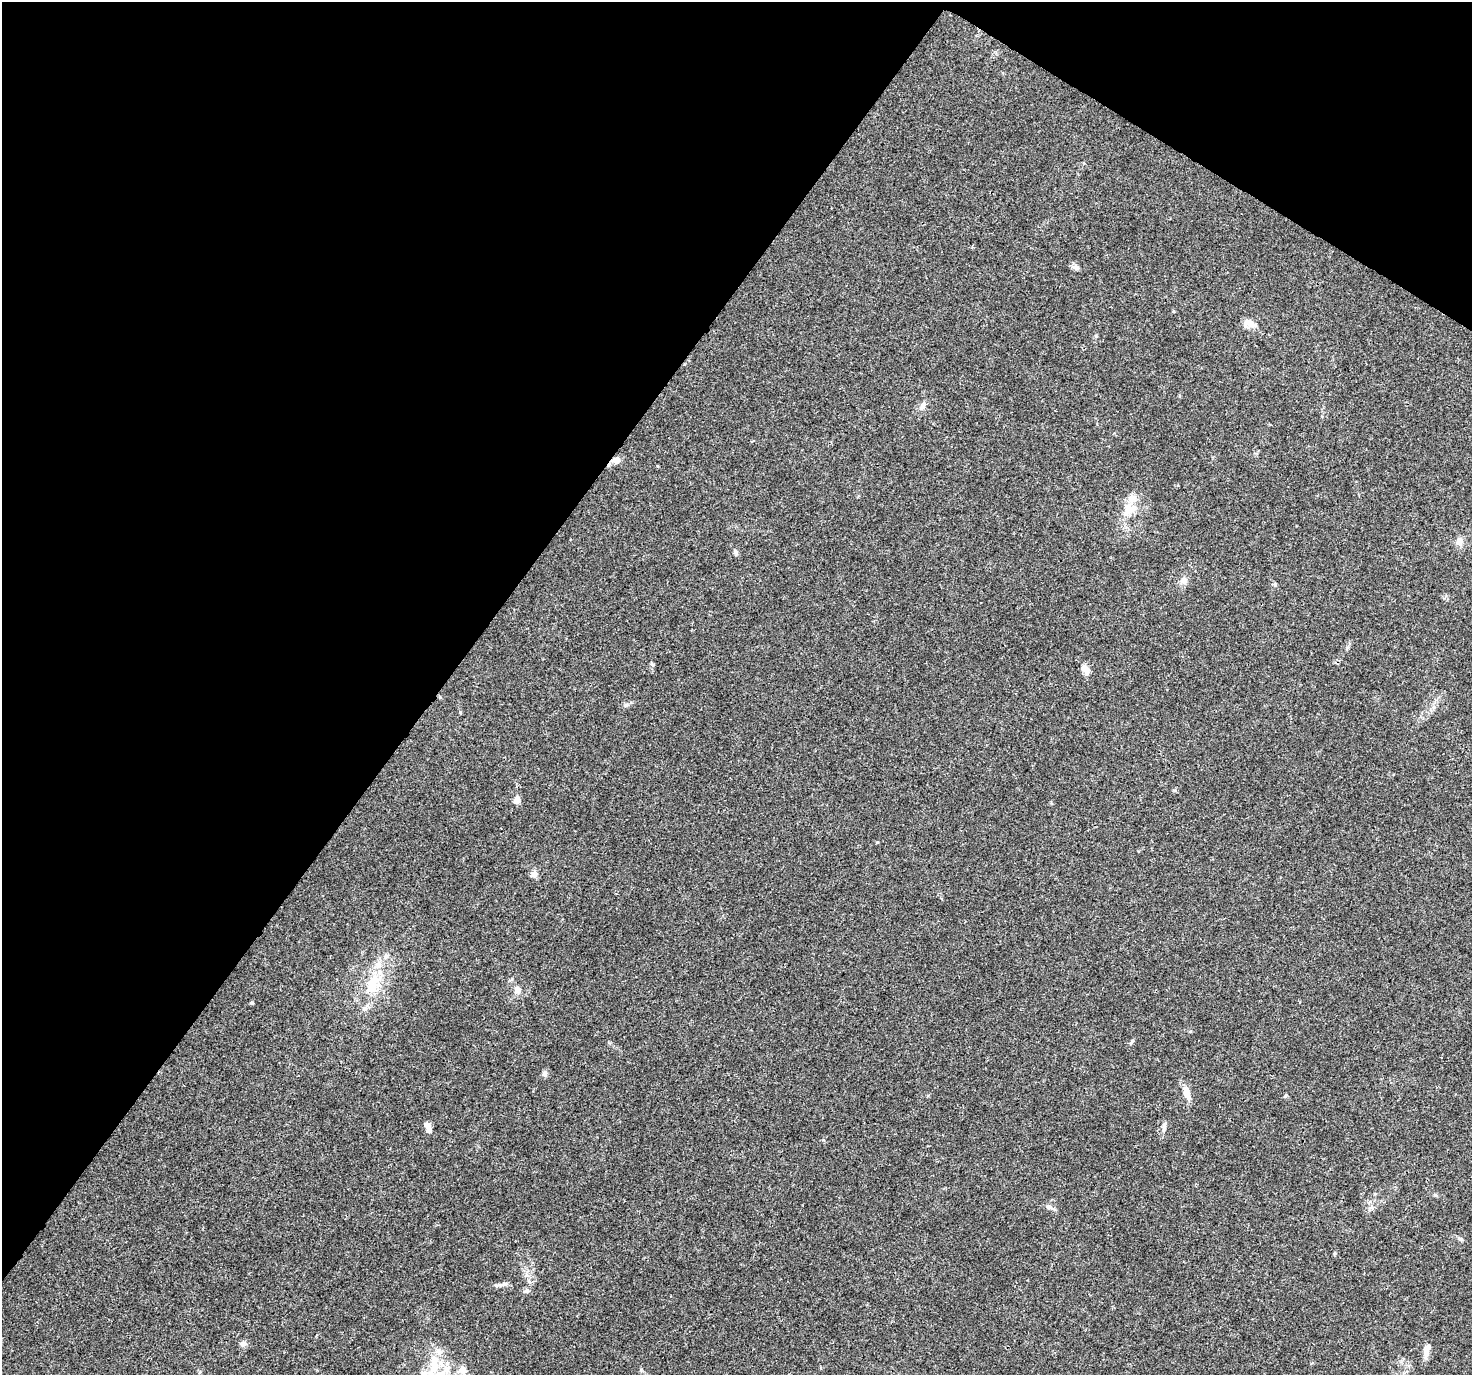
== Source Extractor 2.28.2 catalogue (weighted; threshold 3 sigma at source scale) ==
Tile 2 of 4 x 4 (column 2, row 1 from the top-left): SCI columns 1505-2974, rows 4355-5727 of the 5958 x 6028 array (HDU 1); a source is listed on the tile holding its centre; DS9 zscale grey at full resolution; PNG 1474 x 1377 px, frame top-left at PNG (2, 2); no overlay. Shown black and unused: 34% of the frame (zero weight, under 3 of 4 exposures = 5% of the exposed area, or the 3 px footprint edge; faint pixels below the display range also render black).
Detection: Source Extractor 2.28.2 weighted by HDU 2 'WHT'; one run over the whole footprint, this tile lists its part. Background 0.016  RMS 0.0026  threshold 0.0118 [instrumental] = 3 sigma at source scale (4.5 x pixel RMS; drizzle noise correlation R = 1.50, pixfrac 1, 0.0396/0.0396 arcsec/px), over >= 5 px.
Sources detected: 38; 6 inside a brighter listed object's ellipse — not listed separately; the other 32 listed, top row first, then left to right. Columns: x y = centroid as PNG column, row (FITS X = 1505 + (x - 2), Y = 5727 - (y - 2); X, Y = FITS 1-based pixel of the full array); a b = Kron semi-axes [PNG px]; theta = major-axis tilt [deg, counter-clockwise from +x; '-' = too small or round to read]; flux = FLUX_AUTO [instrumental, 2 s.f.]
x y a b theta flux
1076 267 9 7 -22 1
1249 323 14 9 -10 2.4
923 405 10 7 73 1.3
616 460 10 8 1 1.6
1130 509 18 16 17 4.4
1459 542 11 9 60 1.5
735 552 8 5 -72 0.6
1184 581 10 9 - 1.4
1275 584 6 5 - 0.4
652 664 6 4 -44 0.34
1086 669 12 7 -52 2.1
516 801 8 7 - 1.4
534 874 7 7 - 1.5
386 956 6 6 - 0.67
372 984 28 15 68 9.3
517 990 10 8 71 1.5
252 1003 4 3 - 0.41
1131 1043 9 4 62 0.46
545 1074 8 6 -90 0.83
1187 1093 17 8 -78 2.6
1164 1126 11 5 75 0.88
429 1130 8 7 - 1.2
1049 1207 9 6 -15 0.85
1459 1239 6 4 -3 0.46
1334 1253 6 4 89 0.29
504 1284 9 6 27 0.71
526 1291 7 6 - 0.71
243 1344 9 7 8 1.1
1427 1350 16 7 74 2.1
434 1361 27 13 90 6.4
447 1369 11 9 75 2.1
462 1369 11 10 - 1.9
Overlapping masked pixels (flux is a lower limit): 1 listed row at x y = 616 460
Unlisted compact peaks at least as high as the median listed source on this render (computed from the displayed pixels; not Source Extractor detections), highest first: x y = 626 705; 823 1140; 877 842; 1096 336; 1285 1096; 460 712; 1435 1195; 657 466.